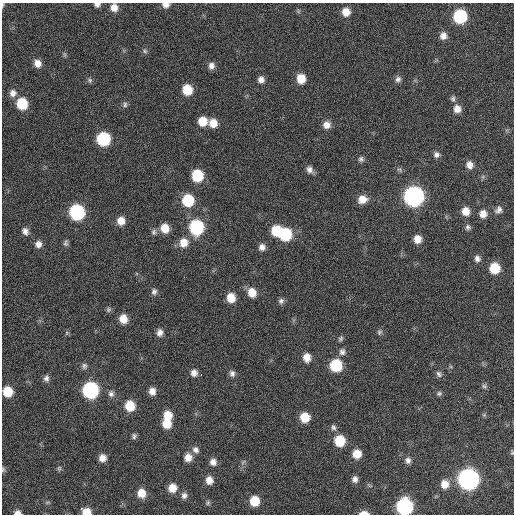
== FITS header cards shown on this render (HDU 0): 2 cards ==
NAXIS1  =                  512 / Axis length
NAXIS2  =                  512 / Axis length

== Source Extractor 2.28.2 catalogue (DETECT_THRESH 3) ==
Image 512 x 512 px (HDU 0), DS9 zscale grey, 1 PNG px = 1 image px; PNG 516 x 516 px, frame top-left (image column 1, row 512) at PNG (2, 3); no overlay
Background 87.2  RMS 9.4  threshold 28.3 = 3 sigma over >= 5 px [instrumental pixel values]
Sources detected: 109; all 109 listed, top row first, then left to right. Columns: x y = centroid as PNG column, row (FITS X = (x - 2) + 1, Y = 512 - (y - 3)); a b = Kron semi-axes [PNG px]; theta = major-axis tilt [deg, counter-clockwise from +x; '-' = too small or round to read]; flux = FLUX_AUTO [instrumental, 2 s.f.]
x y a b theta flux
97 4 7 5 8 2400
3 5 7 3 81 840
166 5 8 6 4 3400
114 8 9 8 - 5600
346 12 9 8 - 6700
460 16 9 8 - 57000
443 36 9 8 - 4100
145 51 7 6 - 1300
65 54 8 3 -72 920
37 63 9 8 - 5200
211 66 8 7 - 3300
301 79 9 8 - 11000
398 79 8 8 - 2400
90 80 7 6 - 1500
261 80 8 7 - 3300
187 90 8 8 - 17000
13 93 9 9 - 3800
453 99 9 6 -82 1800
22 104 9 8 - 22000
125 105 8 6 88 1600
457 109 9 8 - 5000
202 121 8 8 - 10000
213 123 8 8 - 7600
327 125 9 9 - 4600
103 139 9 9 - 52000
436 155 8 7 - 2300
361 159 7 7 - 1800
469 165 9 8 - 4200
309 169 9 7 -52 3000
197 176 9 8 - 28000
414 196 10 9 - 290000
362 199 10 8 20 6500
188 200 9 9 - 30000
499 210 10 8 51 3000
466 211 8 7 - 6700
77 212 9 9 - 91000
483 214 9 9 - 5300
121 221 9 8 - 6700
196 227 10 9 - 69000
468 227 8 7 - 1700
165 228 9 8 - 9100
25 231 10 8 -62 3300
276 231 9 8 - 19000
154 232 8 7 - 1800
285 234 9 8 - 36000
417 239 8 7 - 6200
66 243 10 6 80 1600
184 243 11 10 - 7800
38 244 8 8 - 3600
262 247 7 7 - 3400
477 259 8 6 -70 2500
495 268 8 8 - 19000
154 292 8 7 - 2200
252 292 9 8 - 9000
231 298 9 8 - 9800
281 301 7 7 - 2000
108 310 7 6 - 1400
123 319 8 7 - 8300
160 332 9 7 84 3400
379 332 8 6 61 1500
341 338 8 5 58 1400
342 352 10 8 81 2700
307 357 9 8 - 6300
336 365 9 8 - 34000
84 366 8 7 - 1800
194 373 8 7 - 3700
232 373 8 7 - 2400
201 374 2 2 - 2300
439 374 9 7 -54 1900
46 378 9 7 79 2500
484 386 8 6 -32 1400
90 390 9 9 - 120000
152 391 8 7 - 4700
8 392 8 7 - 16000
439 393 7 6 - 1400
111 394 9 8 - 2500
130 406 9 8 - 16000
168 415 9 8 - 9900
484 415 5 5 - 940
305 417 8 7 - 14000
167 424 9 8 - 10000
333 427 9 7 -56 1900
134 436 7 6 - 1600
340 441 9 8 - 21000
196 450 9 8 - 2900
512 452 7 4 88 800
357 454 8 8 - 8900
188 457 9 8 - 5600
102 458 8 7 - 4900
408 460 8 7 - 2500
213 462 8 7 - 3500
243 462 7 4 45 1200
59 468 7 5 70 1100
3 469 7 5 90 1000
355 479 7 6 - 2800
468 479 10 10 - 370000
209 480 8 7 - 5200
445 484 9 9 - 6900
172 488 8 8 - 8300
141 493 8 7 - 8600
184 496 8 7 - 2500
254 501 8 7 - 14000
47 502 8 3 19 890
208 503 7 5 69 1100
404 506 9 9 - 120000
81 508 3 3 - 2900
86 512 8 6 -8 9100
17 513 7 5 -1 3000
364 513 10 4 0 4200
At the frame edge (FLAGS 8, measured only in part): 10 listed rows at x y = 97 4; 3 5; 166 5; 114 8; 512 452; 3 469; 404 506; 86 512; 17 513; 364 513